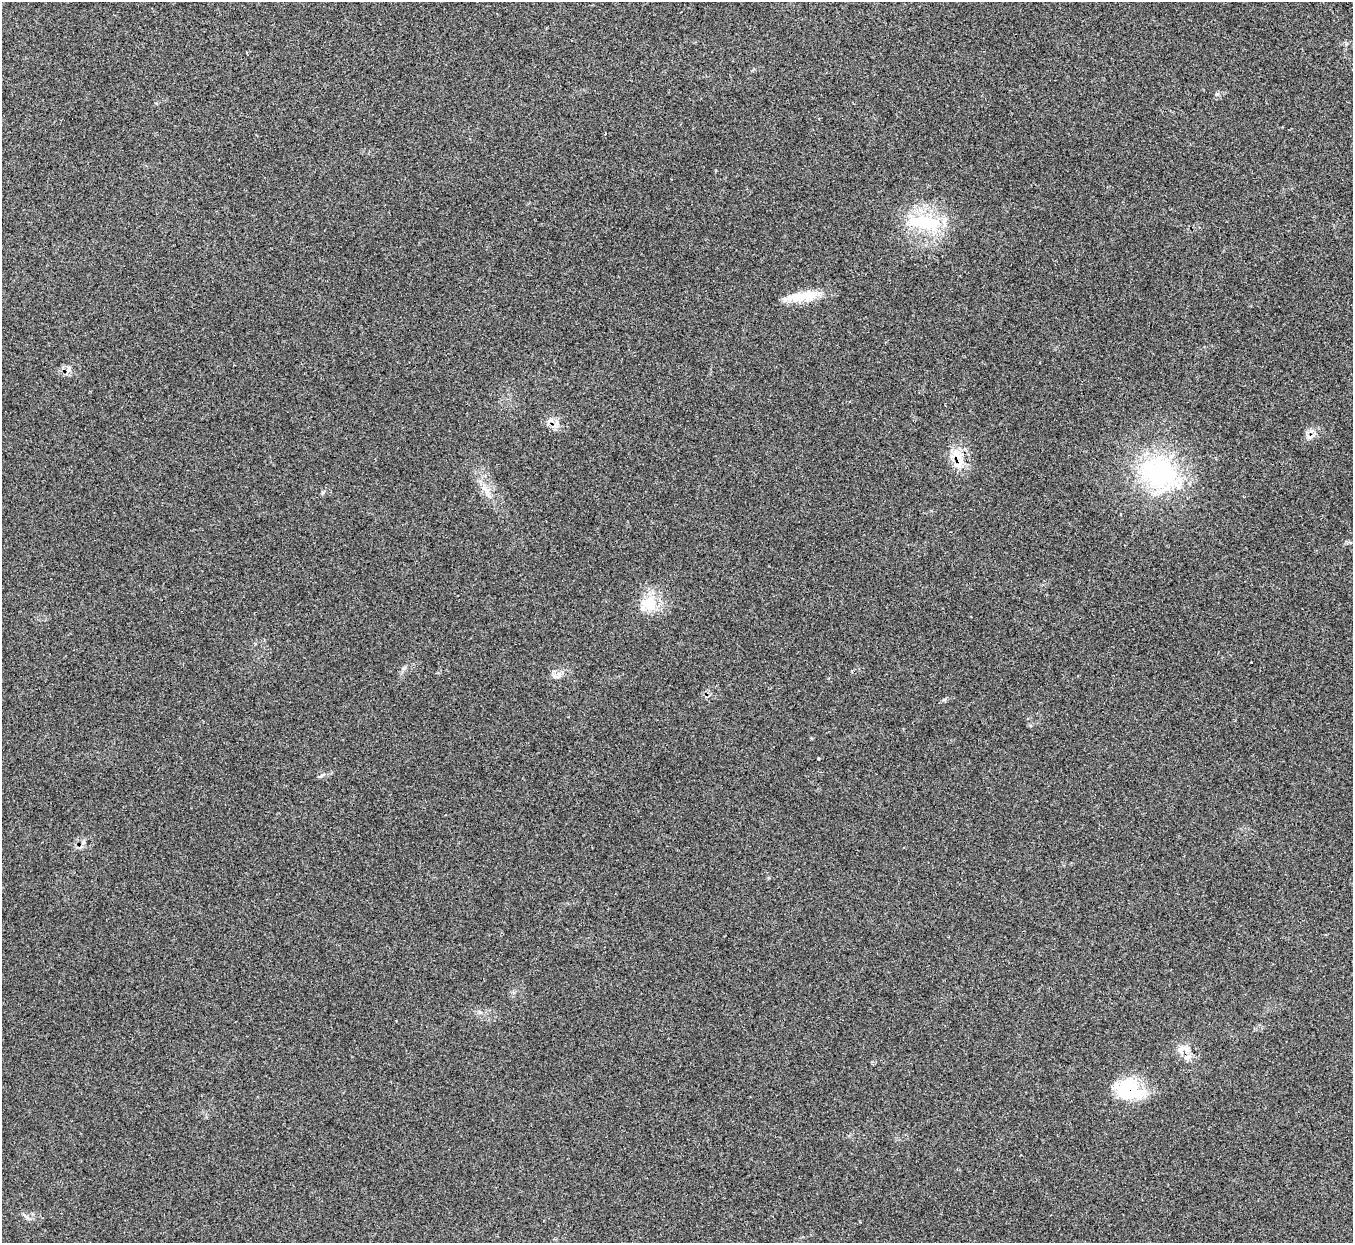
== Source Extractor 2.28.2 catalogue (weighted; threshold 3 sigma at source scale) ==
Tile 10 of 4 x 4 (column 2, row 3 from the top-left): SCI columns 1382-2732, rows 1426-2666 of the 5461 x 5457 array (HDU 1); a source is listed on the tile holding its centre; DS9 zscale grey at full resolution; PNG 1355 x 1245 px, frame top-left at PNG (2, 2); no overlay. Shown black and unused: <1% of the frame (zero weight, under 2 of 3 exposures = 3% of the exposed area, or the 3 px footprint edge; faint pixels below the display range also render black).
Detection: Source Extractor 2.28.2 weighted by HDU 2 'WHT'; one run over the whole footprint, this tile lists its part. Background 0.152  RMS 0.0095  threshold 0.0428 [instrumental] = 3 sigma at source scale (4.5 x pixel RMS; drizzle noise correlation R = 1.50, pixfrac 1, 0.05/0.05 arcsec/px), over >= 5 px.
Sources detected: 18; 2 cosmic-ray / hot-pixel residue — not listed; the other 16 listed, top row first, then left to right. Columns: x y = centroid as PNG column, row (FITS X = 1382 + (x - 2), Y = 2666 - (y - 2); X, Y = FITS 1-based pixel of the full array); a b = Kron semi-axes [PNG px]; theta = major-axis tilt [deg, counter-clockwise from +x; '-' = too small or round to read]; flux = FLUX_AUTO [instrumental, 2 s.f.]
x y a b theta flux
605 134 3 2 - 1.1
925 223 53 20 -7 54
810 295 52 10 8 23
68 370 13 3 70 2.4
556 423 10 7 87 4.9
955 452 11 8 85 8
960 462 23 7 76 10
1158 472 54 42 -26 120
485 489 8 5 -46 3.6
649 604 25 18 36 23
558 675 15 7 33 5.6
818 758 3 2 - 0.89
84 842 7 4 71 2
1182 1049 15 9 41 7.6
1188 1057 12 5 27 4
1129 1089 33 24 -19 46
Overlapping masked pixels (flux is a lower limit): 3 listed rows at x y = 556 423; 960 462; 1129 1089
Unlisted compact peaks at least as high as the median listed source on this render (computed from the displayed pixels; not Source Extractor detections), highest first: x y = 1217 94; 321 776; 323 492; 944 700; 480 1012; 404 668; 27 1218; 480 481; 1251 662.